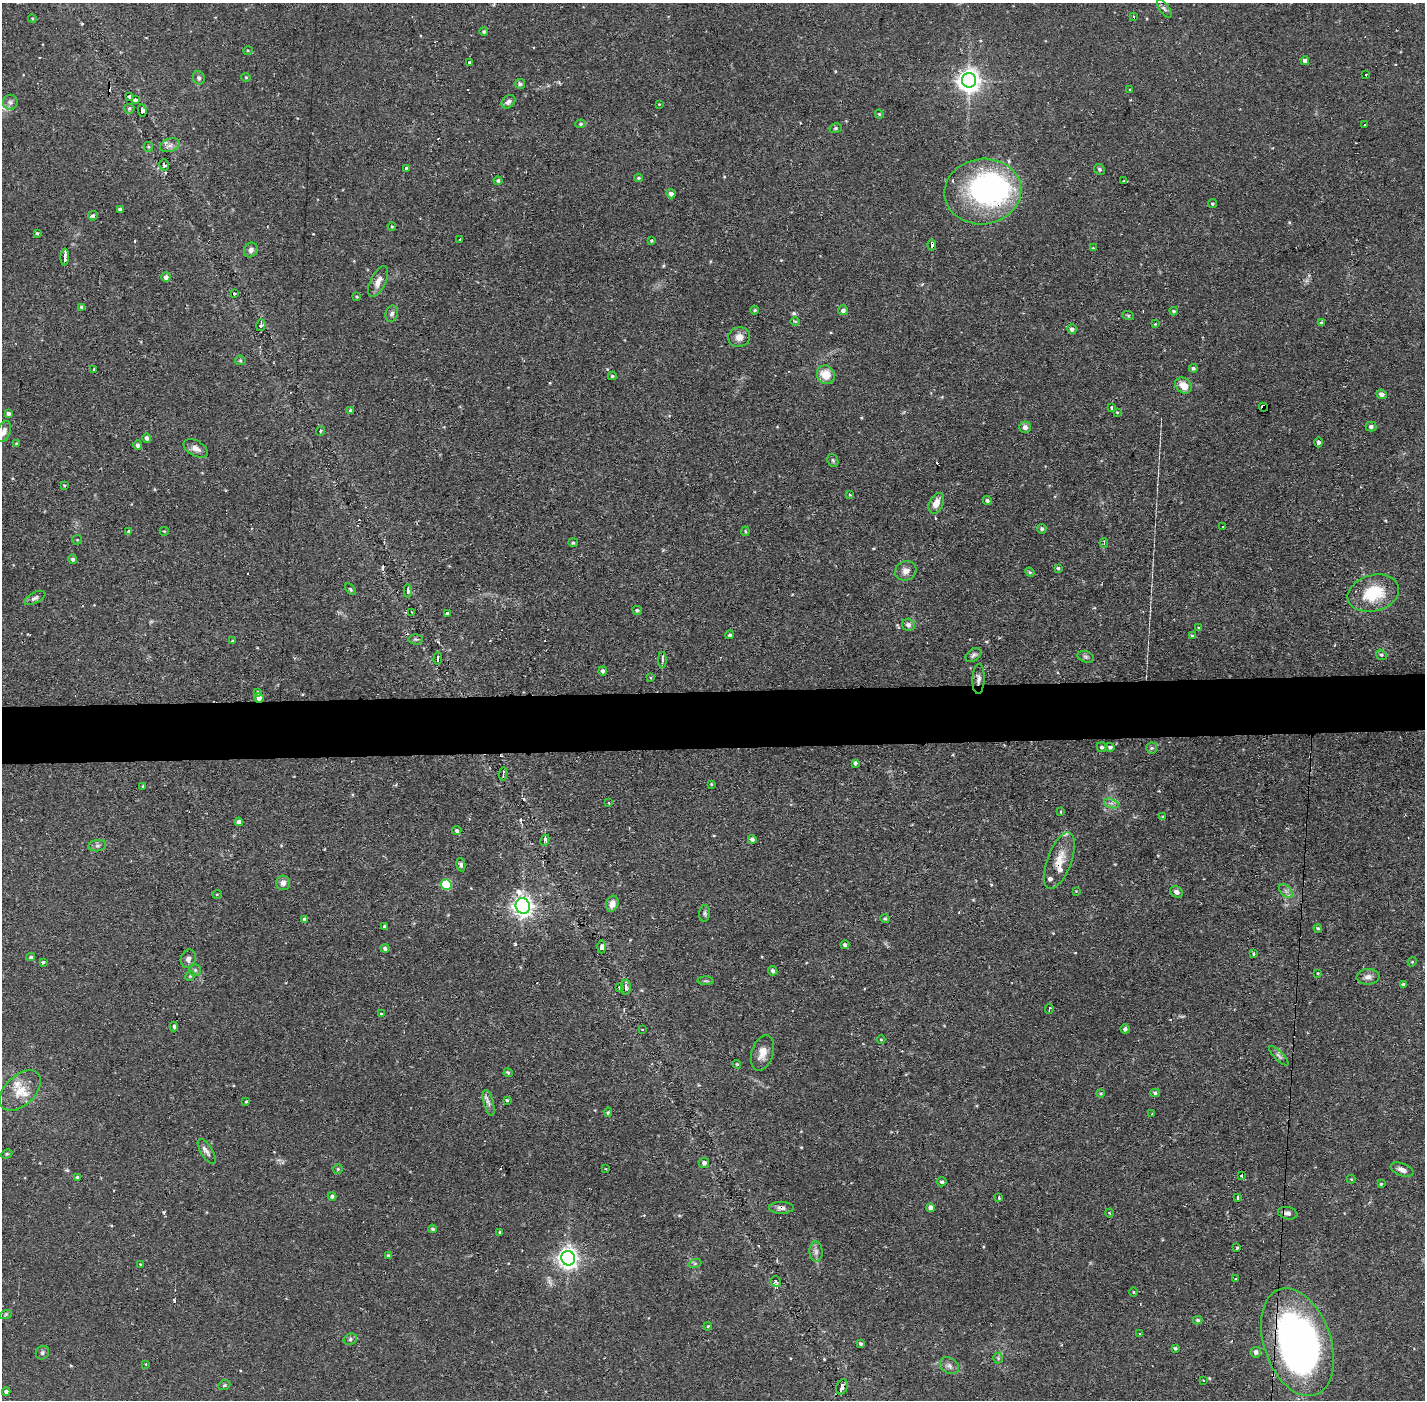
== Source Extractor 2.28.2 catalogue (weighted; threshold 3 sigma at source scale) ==
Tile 5 of 3 x 3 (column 2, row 2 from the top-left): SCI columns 1423-2845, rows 1451-2848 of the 4267 x 4299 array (HDU 1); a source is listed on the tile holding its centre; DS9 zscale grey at full resolution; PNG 1427 x 1402 px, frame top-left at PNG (2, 3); each listed source drawn as its Kron ellipse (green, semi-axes under 4 px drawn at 4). Shown black and unused: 4% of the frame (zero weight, under 2 of 3 exposures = <1% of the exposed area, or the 3 px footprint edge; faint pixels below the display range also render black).
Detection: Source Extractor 2.28.2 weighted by HDU 2 'WHT'; one run over the whole footprint, this tile lists its part. Background 0.107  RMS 0.0065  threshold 0.0291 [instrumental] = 3 sigma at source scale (4.5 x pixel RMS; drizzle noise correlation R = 1.50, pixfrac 1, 0.05/0.05 arcsec/px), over >= 5 px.
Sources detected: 255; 2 inside a brighter object's white glare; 13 cosmic-ray / hot-pixel residue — neither listed nor drawn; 6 inside a brighter listed object's ellipse — not listed separately; the other 234 listed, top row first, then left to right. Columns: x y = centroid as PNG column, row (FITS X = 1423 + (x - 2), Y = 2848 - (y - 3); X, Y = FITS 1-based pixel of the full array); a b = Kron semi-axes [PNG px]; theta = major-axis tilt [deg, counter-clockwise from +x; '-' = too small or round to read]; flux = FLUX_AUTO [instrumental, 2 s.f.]
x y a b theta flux
1164 9 10 5 -54 1.7
1134 17 3 3 - 1.1
32 18 4 3 - 0.61
484 31 4 4 - 1.2
248 50 5 3 - 0.59
1305 61 4 4 - 2.2
469 62 2 2 - 0.77
1366 74 3 2 - 1.3
246 77 4 4 - 0.69
199 78 7 5 -65 1.6
969 80 7 7 - 510
520 84 5 5 - 1.2
1130 90 3 2 - 0.64
129 97 4 3 - 2.1
135 100 4 3 - 2.4
10 102 7 7 - 2
508 102 8 5 44 2.3
659 104 3 3 - 0.44
129 109 5 5 - 1
142 110 6 4 -85 2.3
879 114 4 4 - 0.72
581 124 5 4 - 0.97
1364 125 3 2 - 0.96
836 128 6 5 - 1.1
170 145 10 6 18 2.8
148 147 5 4 - 0.79
164 165 6 4 -76 1.7
406 168 4 3 - 0.83
1099 169 6 5 - 1.1
639 178 4 3 - 0.8
498 181 4 4 - 1.2
1124 181 3 2 - 0.64
983 192 38 32 8 150
671 194 4 4 - 2.4
1212 204 4 4 - 0.85
120 209 4 3 - 1.6
93 216 5 4 - 1.4
392 226 4 3 - 0.66
37 233 3 3 - 1
460 239 2 2 - 0.81
651 241 4 3 - 0.59
932 245 5 3 - 5.8
1093 248 3 3 - 0.5
251 250 7 6 - 2.4
65 257 8 3 88 9.5
166 277 4 4 - 3.1
378 282 17 7 64 5.1
234 294 3 3 - 0.85
357 296 3 3 - 0.69
82 307 4 4 - 1.5
755 310 4 3 - 0.84
843 310 5 5 - 1.9
1174 311 4 3 - 0.93
392 314 8 6 74 2
1128 315 6 4 -19 0.69
795 321 4 3 - 0.67
1322 323 4 3 - 1.5
1155 324 3 3 - 0.49
261 325 6 4 74 1.8
1072 329 5 4 - 2
739 337 11 10 - 4.8
240 360 5 5 - 0.93
1193 368 4 3 - 1.2
94 370 3 3 - 4.8
826 375 10 8 -58 11
612 376 4 3 - 0.92
1183 385 9 7 -39 7.9
1381 394 5 4 - 2.8
1112 407 3 3 - 2.7
1263 407 5 4 - 12
351 411 4 4 - 2
1117 412 3 3 - 0.59
9 414 4 4 - 1.9
1025 427 5 5 - 3
1371 427 5 5 - 1.9
4 431 11 6 70 3.2
320 431 5 3 - 1.2
147 438 4 4 - 2
1319 442 5 3 - 2.6
16 443 3 3 - 0.71
138 445 5 4 - 1.9
196 448 13 7 -29 4.2
833 460 7 5 -68 1.1
64 485 4 4 - 0.66
849 495 4 3 - 0.9
987 500 4 4 - 1.3
936 503 11 6 65 5.8
1223 527 3 2 - 0.7
1042 529 5 4 - 1.4
129 531 3 3 - 2.3
164 531 4 3 - 0.63
745 531 4 4 - 0.73
77 540 5 4 - 0.68
573 543 5 4 - 1.1
1104 543 5 3 - 1.5
73 559 4 4 - 1.4
1058 568 3 3 - 0.86
906 571 11 9 25 4.1
1030 572 5 4 - 0.89
350 589 7 4 -50 0.91
408 591 7 3 -86 2
1373 593 26 18 15 27
35 598 11 5 26 1.9
637 610 5 4 - 1.1
412 613 4 2 - 1.1
447 613 4 3 - 4.5
908 625 6 6 - 2.7
1199 628 4 3 - 0.72
730 635 4 4 - 1.2
1192 636 4 4 - 0.92
415 639 7 5 -2 1.1
232 641 3 2 - 0.62
973 655 9 6 34 1.7
1381 655 5 5 - 1.1
1086 657 8 5 -18 1.6
438 658 6 3 87 2.2
662 660 8 3 -89 1.1
603 671 4 4 - 1.7
651 677 3 3 - 1
978 679 15 6 87 2.9
258 692 4 3 - 0.83
259 698 5 4 - 3
1102 747 5 5 - 1.3
1110 747 4 4 - 1.6
1152 748 5 5 - 0.94
855 763 4 3 - 1.5
503 774 7 3 86 1.5
711 784 3 3 - 0.59
143 786 3 2 - 0.58
609 803 3 2 - 0.75
1111 803 7 4 -18 1.9
1061 812 3 3 - 1.1
1162 817 4 4 - 0.69
239 822 4 4 - 2.5
457 830 5 4 - 1.4
752 839 4 4 - 2.2
545 840 6 3 64 1.4
97 846 9 5 6 1.7
1059 861 30 12 70 11
461 865 7 4 -78 1.6
283 883 7 7 - 3.1
446 885 5 5 - 46
1076 891 3 3 - 0.44
1286 891 8 5 -45 1.9
1176 892 7 5 -33 2.5
217 894 5 3 - 0.52
612 904 8 6 72 4.9
523 906 8 7 - 400
705 913 8 5 84 1.4
885 919 4 4 - 1.1
305 920 4 4 - 1.8
385 926 3 3 - 1.2
1318 928 4 4 - 1
845 945 4 4 - 1.6
601 947 6 4 89 2.3
385 948 4 4 - 1.7
1254 953 4 2 - 1.1
31 957 4 4 - 1.1
188 959 9 7 76 3
43 962 4 3 - 1.1
1412 962 5 4 - 0.59
195 970 6 6 - 1.2
773 971 5 4 - 1.7
1318 973 4 2 - 0.45
190 976 5 4 - 0.72
1368 977 11 8 4 3.4
705 981 8 4 0 1.1
1403 985 4 4 - 1.7
626 987 8 4 -89 2
619 988 3 3 - 1.8
1049 1009 5 3 - 1.8
381 1014 3 3 - 1.1
174 1026 5 4 - 1.3
1125 1029 4 4 - 1.5
642 1030 3 2 - 0.6
881 1039 4 3 - 0.51
762 1053 18 10 73 6.9
1279 1056 12 4 -45 2
737 1064 4 3 - 0.76
508 1073 4 4 - 0.97
20 1090 24 15 44 13
1101 1093 4 3 - 0.69
1155 1093 5 4 - 1.2
507 1100 3 3 - 0.82
246 1102 3 2 - 0.86
489 1103 13 5 -74 2.6
608 1112 4 4 - 0.84
1152 1114 3 3 - 0.52
207 1151 14 6 -58 2.9
7 1154 6 4 28 0.78
704 1163 5 5 - 2
338 1169 5 5 - 0.88
606 1169 4 2 - 0.42
1402 1170 12 6 -21 3.4
1242 1175 3 2 - 1.9
77 1177 4 4 - 0.97
1351 1179 4 4 - 0.54
941 1182 5 4 - 1.3
1381 1184 3 3 - 0.65
332 1196 4 4 - 1.5
999 1197 4 3 - 1
1238 1197 3 3 - 3.3
781 1208 12 6 0 2.8
931 1208 4 4 - 3.2
1109 1213 4 3 - 0.54
1288 1213 10 6 -10 2.4
433 1229 4 3 - 0.92
500 1232 4 4 - 0.79
1237 1248 3 3 - 1
816 1252 10 6 -89 2.5
389 1256 4 4 - 1.3
568 1258 7 7 - 400
695 1263 7 4 19 1
140 1264 3 2 - 0.39
1236 1279 3 2 - 0.86
776 1281 5 5 - 1.4
1134 1292 4 3 - 0.52
6 1314 6 4 19 0.86
1198 1320 5 3 - 0.91
708 1326 4 3 - 0.59
1140 1333 3 3 - 2.3
350 1339 7 5 24 1.4
1297 1342 56 33 -71 280
861 1344 4 4 - 1
1175 1348 3 3 - 0.85
1256 1352 5 5 - 2.4
42 1353 7 6 - 1.4
998 1358 5 5 - 0.95
146 1364 3 2 - 0.43
949 1366 10 7 -34 2.7
1204 1381 3 3 - 7
224 1385 6 4 21 0.97
842 1387 8 5 69 3.5
6 1392 4 4 - 2
Overlapping masked pixels (flux is a lower limit): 11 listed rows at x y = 129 97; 135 100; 983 192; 932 245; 1263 407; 978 679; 259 698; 1059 861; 781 1208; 1297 1342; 842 1387
Unlisted compact peaks at least as high as the median listed source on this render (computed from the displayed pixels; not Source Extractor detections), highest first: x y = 794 313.